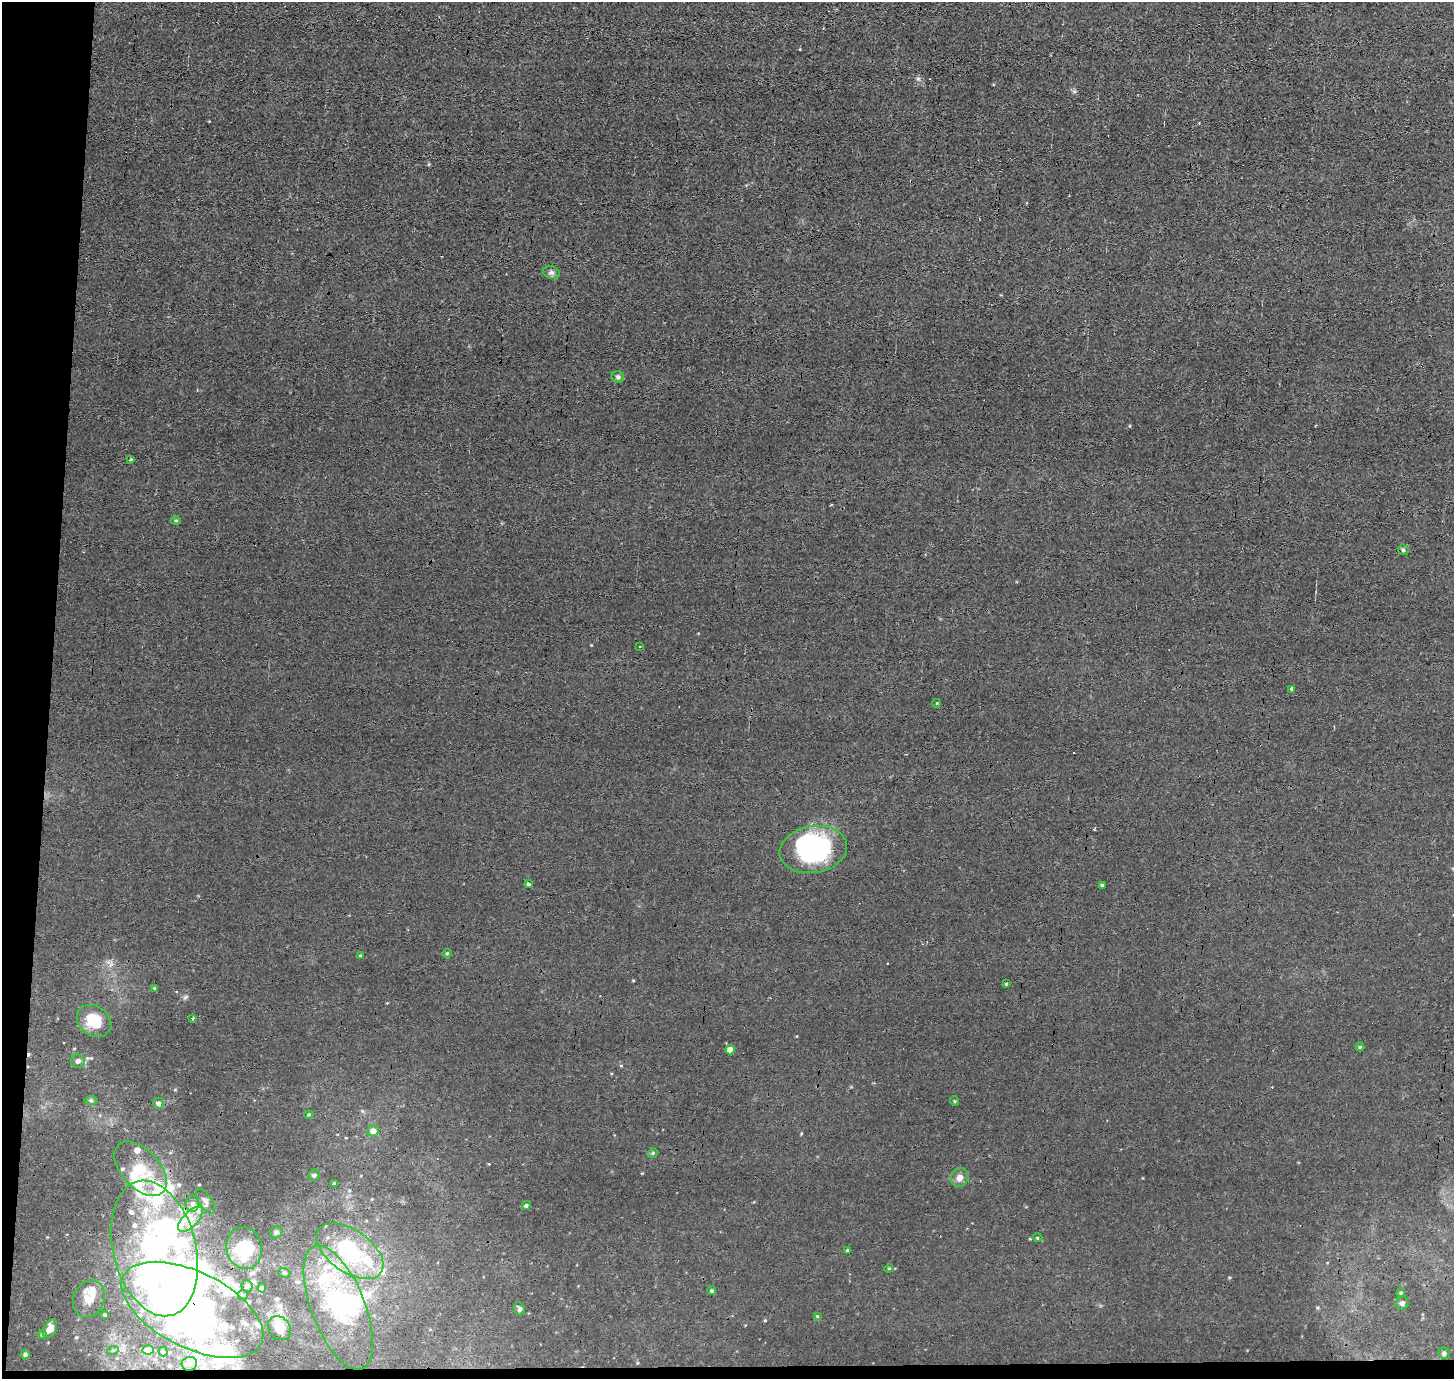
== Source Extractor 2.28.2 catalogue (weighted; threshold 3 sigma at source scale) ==
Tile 7 of 3 x 3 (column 1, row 3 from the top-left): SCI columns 1-1452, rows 154-1530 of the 4525 x 4500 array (HDU 1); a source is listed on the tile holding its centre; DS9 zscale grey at full resolution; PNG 1456 x 1381 px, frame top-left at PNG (2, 2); each listed source drawn as its Kron ellipse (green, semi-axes under 4 px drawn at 4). Shown black and unused: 4% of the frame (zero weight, under 3 of 4 exposures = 1% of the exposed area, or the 3 px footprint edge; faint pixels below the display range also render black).
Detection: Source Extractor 2.28.2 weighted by HDU 2 'WHT'; one run over the whole footprint, this tile lists its part. Background 0.00943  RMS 0.0049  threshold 0.0222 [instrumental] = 3 sigma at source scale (4.5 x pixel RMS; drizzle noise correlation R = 1.50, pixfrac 1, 0.05/0.05 arcsec/px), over >= 5 px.
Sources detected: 95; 11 inside a brighter object's white glare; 3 cosmic-ray / hot-pixel residue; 1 long thin detection or spike segment (spike, bleed or trail) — neither listed nor drawn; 17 inside a brighter listed object's ellipse — not listed separately; the other 63 listed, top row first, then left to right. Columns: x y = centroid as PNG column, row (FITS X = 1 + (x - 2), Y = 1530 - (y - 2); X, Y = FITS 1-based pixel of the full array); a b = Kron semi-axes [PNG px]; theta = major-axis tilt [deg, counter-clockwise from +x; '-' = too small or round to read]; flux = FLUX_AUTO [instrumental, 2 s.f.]
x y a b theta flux
551 272 9 6 -18 1.4
618 377 6 6 - 1.1
131 459 4 3 - 0.48
176 520 5 3 - 0.55
1403 550 6 5 - 0.65
640 646 3 2 - 0.85
1291 689 3 3 - 2.2
937 703 4 2 - 0.34
813 850 34 23 9 69
529 884 4 3 - 1.6
1102 885 4 3 - 0.76
447 953 4 4 - 0.52
361 956 4 3 - 0.7
1006 984 3 3 - 0.47
154 988 4 4 - 0.44
193 1018 3 3 - 1.2
94 1021 18 14 -36 14
1360 1047 4 4 - 0.56
730 1050 4 4 - 5
78 1061 7 6 - 1.8
91 1100 6 4 -1 0.75
954 1101 5 3 - 0.44
158 1103 5 5 - 1.6
309 1115 4 3 - 0.57
373 1131 6 5 - 3.8
653 1153 4 4 - 0.55
141 1169 33 19 -47 17
314 1175 6 5 - 1.3
959 1177 9 9 - 3
334 1183 4 3 - 0.59
205 1201 14 6 -58 1.9
192 1204 8 6 -87 1.9
526 1205 4 4 - 0.85
190 1219 16 7 46 5.8
276 1232 7 5 43 0.98
1037 1238 5 3 - 0.59
155 1248 69 41 -76 86
244 1248 21 18 -77 16
847 1250 3 3 - 0.8
350 1251 38 21 -35 41
889 1268 4 3 - 0.43
284 1273 6 5 - 0.74
247 1286 6 5 - 1.6
262 1288 5 4 - 0.72
712 1291 4 4 - 0.74
1401 1293 4 4 - 0.63
243 1295 5 5 - 0.62
89 1299 19 15 66 6.7
1402 1303 6 6 - 1.3
338 1307 66 27 -69 47
519 1309 7 5 -69 1.2
192 1310 77 38 -26 210
105 1315 4 4 - 0.57
817 1316 4 3 - 0.41
279 1328 13 10 -53 5.5
50 1329 10 6 61 4.8
42 1335 5 4 - 0.62
113 1350 6 3 19 0.64
148 1350 6 4 5 7.3
163 1352 5 4 - 0.66
1444 1353 6 5 - 1
25 1354 5 4 - 1
189 1364 8 7 - 1.7
Overlapping masked pixels (flux is a lower limit): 1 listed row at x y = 192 1310
Isophote crosses this tile's border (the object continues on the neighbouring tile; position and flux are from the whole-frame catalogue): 1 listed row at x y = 1444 1353
Unlisted compact peaks at least as high as the median listed source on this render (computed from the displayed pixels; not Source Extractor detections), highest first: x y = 765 1320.